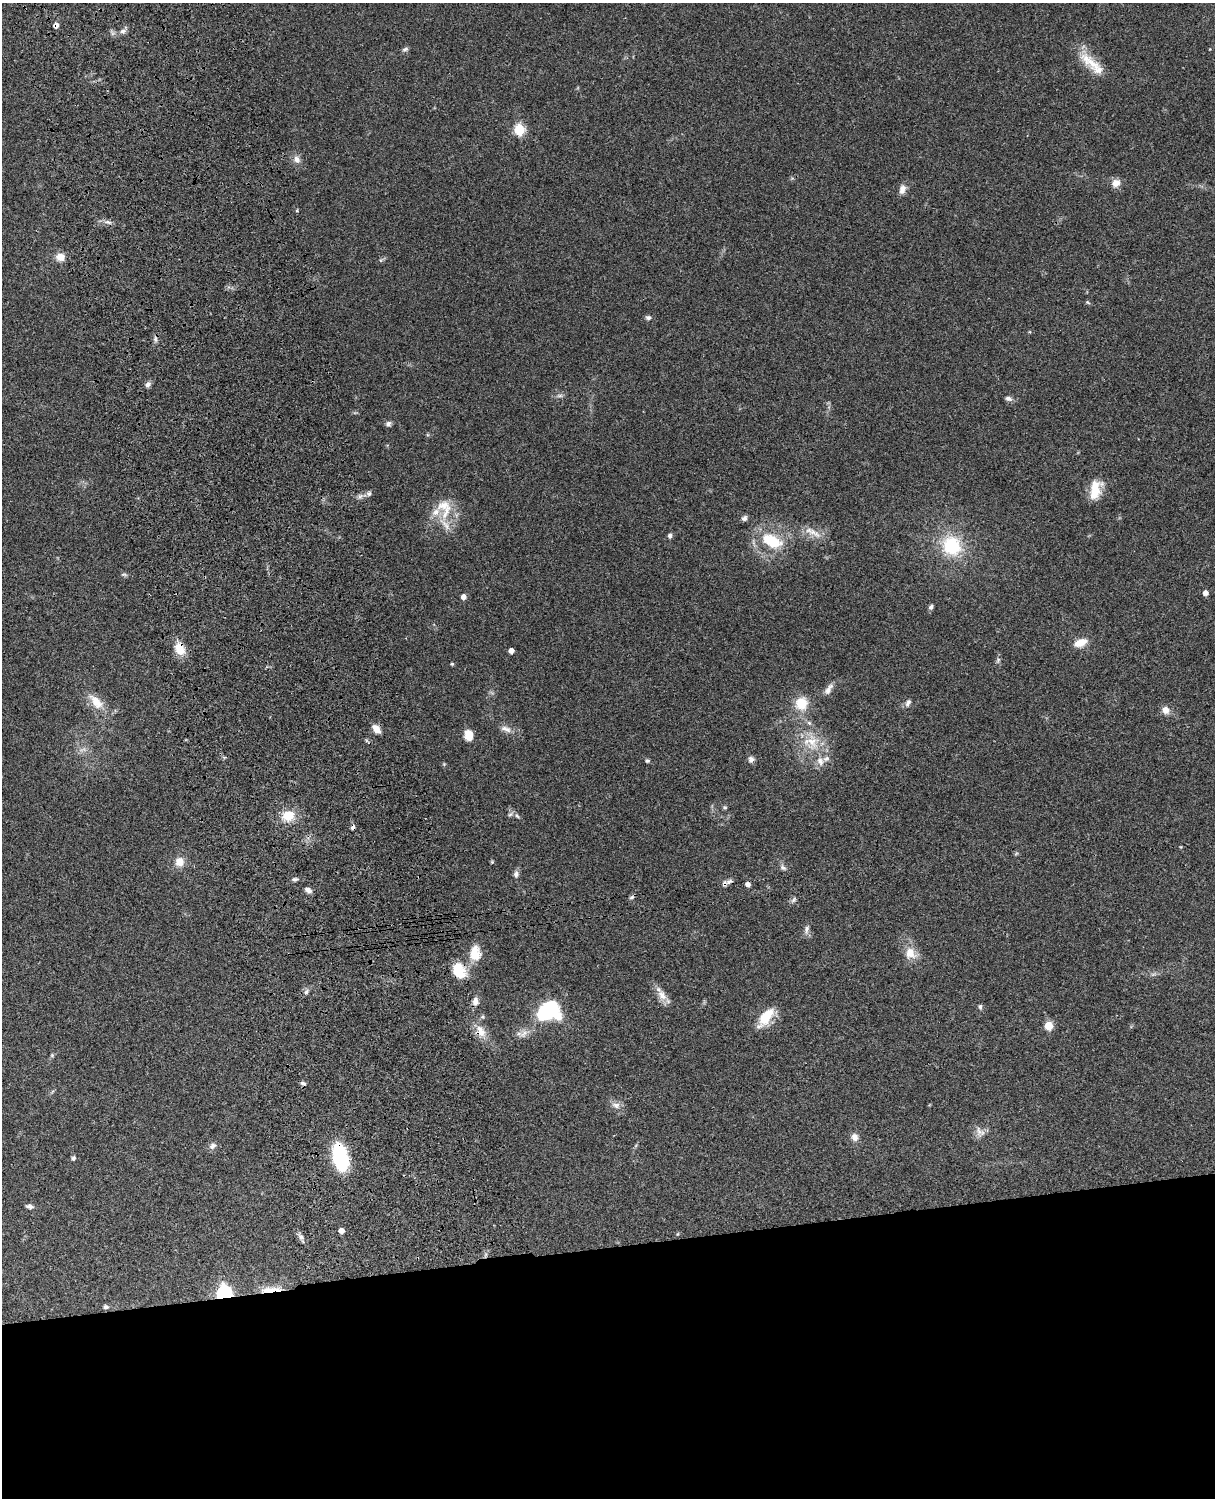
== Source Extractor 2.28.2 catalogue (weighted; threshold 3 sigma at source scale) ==
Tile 11 of 4 x 3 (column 3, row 3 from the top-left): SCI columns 2545-3757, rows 277-1772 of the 5087 x 4926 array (HDU 1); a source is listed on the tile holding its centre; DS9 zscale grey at full resolution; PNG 1217 x 1500 px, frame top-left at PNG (2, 3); no overlay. Shown black and unused: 17% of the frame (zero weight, under 3 of 4 exposures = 6% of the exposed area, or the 3 px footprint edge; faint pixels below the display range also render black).
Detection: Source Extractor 2.28.2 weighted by HDU 2 'WHT'; one run over the whole footprint, this tile lists its part. Background 0.104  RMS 0.0065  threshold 0.0293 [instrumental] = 3 sigma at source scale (4.5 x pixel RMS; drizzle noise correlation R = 1.50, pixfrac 1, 0.05/0.05 arcsec/px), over >= 5 px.
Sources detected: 102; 1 too faint to see at this stretch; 3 cosmic-ray / hot-pixel residue — not listed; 8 inside a brighter listed object's ellipse — not listed separately; the other 90 listed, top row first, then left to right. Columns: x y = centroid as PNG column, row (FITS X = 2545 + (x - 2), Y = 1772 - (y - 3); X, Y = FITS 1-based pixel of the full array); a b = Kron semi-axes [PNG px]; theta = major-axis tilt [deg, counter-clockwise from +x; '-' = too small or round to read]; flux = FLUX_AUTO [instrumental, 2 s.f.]
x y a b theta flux
56 25 6 5 - 3.4
123 31 8 7 - 2.2
405 49 9 5 13 1.4
1210 49 4 2 - 0.41
1091 63 38 12 -39 15
519 129 6 5 - 50
297 159 11 9 -64 3.6
1116 183 11 10 - 4.7
902 189 12 8 74 3.9
108 222 10 5 -18 2.1
60 257 11 10 - 5.5
1087 302 6 5 - 0.9
648 318 7 6 - 1.6
155 339 6 6 - 1.6
148 384 9 6 45 2.1
560 396 9 4 8 1.5
1008 398 10 6 -13 2.1
388 424 7 7 - 1.8
1095 489 22 12 77 14
369 494 7 7 - 1.6
360 496 7 4 19 1.6
443 505 20 14 14 11
744 518 7 6 - 2
445 524 23 8 -49 7.2
813 532 29 8 -27 7.1
670 536 7 5 71 1.6
772 541 26 15 -26 24
952 546 22 20 -55 34
124 574 9 3 -11 1.1
1205 593 5 4 - 3.7
463 597 5 5 - 3.5
931 607 7 5 58 1.6
1080 643 17 9 21 7.5
180 648 15 11 -71 11
511 651 4 4 - 4
998 660 8 4 54 1.2
452 664 5 4 - 0.69
828 689 17 7 58 3.9
96 702 22 11 -47 11
801 703 13 12 - 15
908 703 12 6 62 2.1
1166 710 9 8 - 4.6
376 729 10 7 -50 5.2
506 729 16 7 -21 4
468 735 12 9 -83 7.2
811 742 25 21 -19 21
751 759 8 8 - 2.4
647 761 5 5 - 1.1
444 764 5 5 - 0.67
725 807 6 5 - 1
510 814 7 4 19 1.2
288 816 14 11 11 13
517 816 7 4 -45 1.2
179 862 12 11 - 6.5
492 862 6 4 -46 0.73
783 868 10 6 -32 2
516 874 9 7 84 2.3
295 879 8 4 9 1.3
725 883 9 6 74 2
748 884 5 4 - 3
308 890 9 5 -28 2.6
794 900 9 5 46 1.5
807 929 13 5 85 2.4
474 952 23 13 64 10
910 953 16 14 -57 8.7
458 970 20 14 -64 15
306 992 6 5 - 1.4
662 995 16 10 -56 6.1
475 1002 11 7 86 3.6
980 1007 7 4 -84 1.3
548 1010 20 15 33 49
766 1017 26 11 53 15
1048 1026 5 5 - 23
481 1031 19 10 -62 8
524 1033 14 8 50 4.3
52 1055 5 5 - 0.8
303 1083 8 5 -25 1.5
616 1105 11 8 -12 3.4
979 1131 19 7 -75 3.8
855 1137 9 8 - 3.8
212 1146 10 8 34 2.6
340 1157 22 12 -78 55
73 1158 6 5 - 1.3
29 1206 9 5 -6 1.9
341 1231 4 4 - 4.5
677 1234 5 3 - 0.59
301 1237 7 6 - 2
271 1290 28 6 4 10
224 1293 6 6 - 190
106 1307 7 5 -2 1.5
Overlapping masked pixels (flux is a lower limit): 9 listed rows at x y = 56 25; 180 648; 376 729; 725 883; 458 970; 481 1031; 340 1157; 271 1290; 224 1293